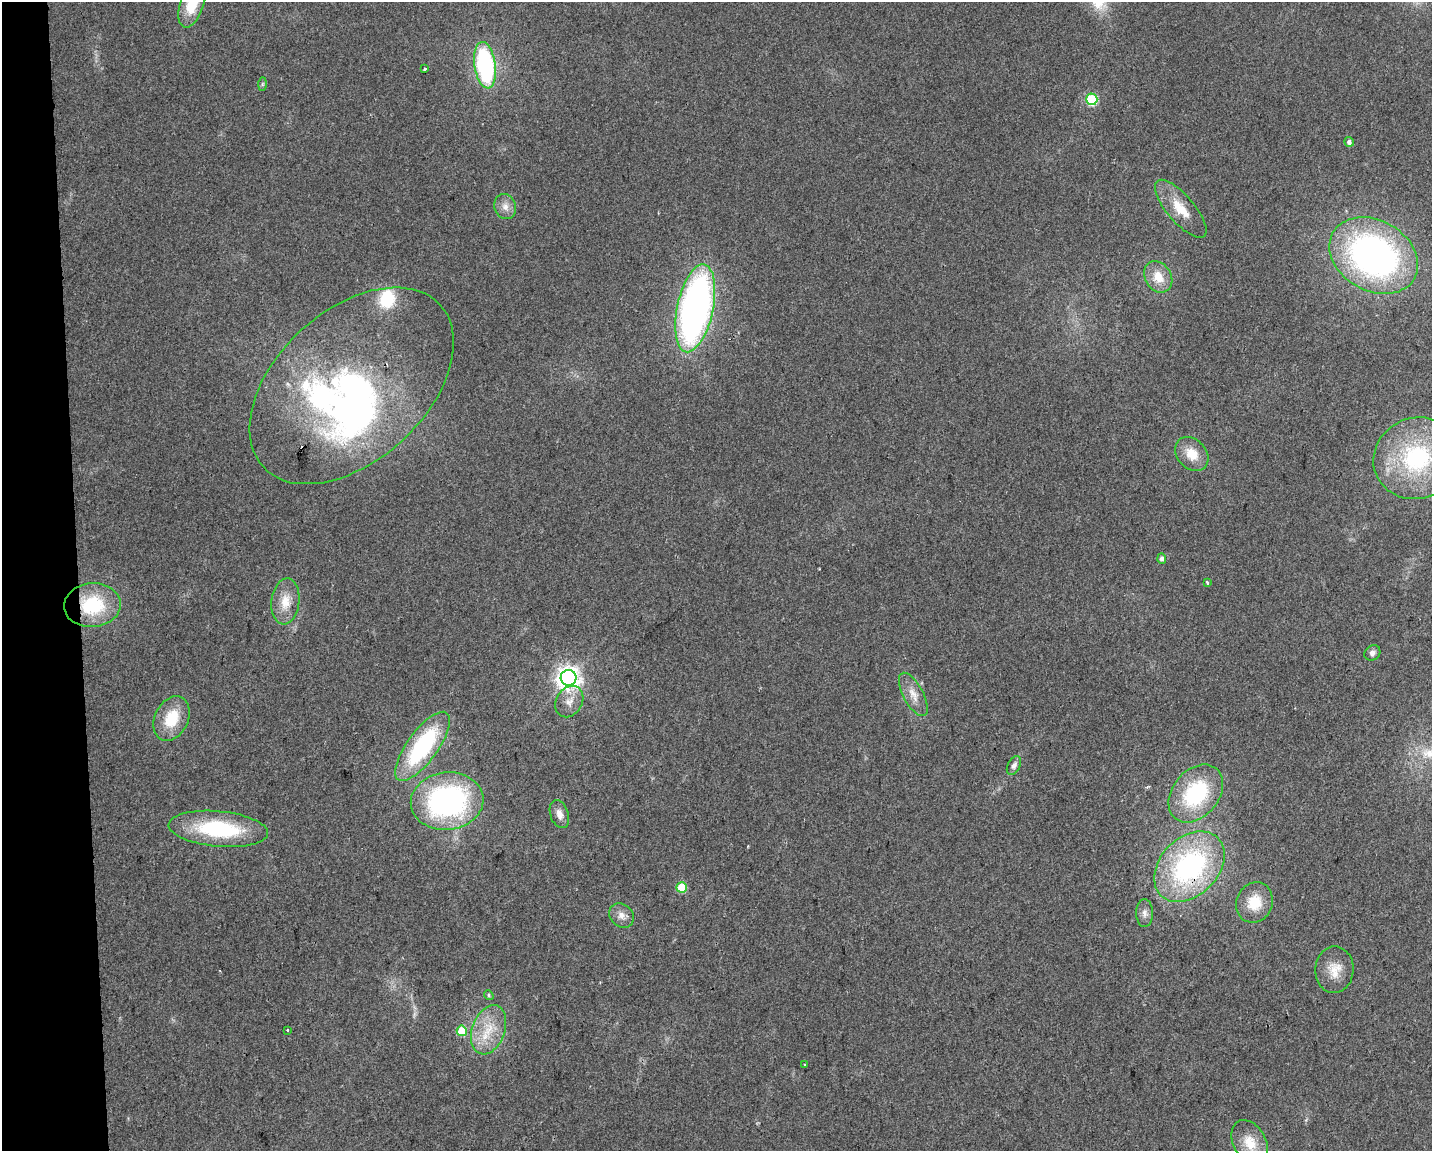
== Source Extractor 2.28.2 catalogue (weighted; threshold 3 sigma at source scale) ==
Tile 4 of 3 x 4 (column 1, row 2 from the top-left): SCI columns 10-1439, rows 2301-3449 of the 4352 x 4599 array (HDU 1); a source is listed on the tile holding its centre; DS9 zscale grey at full resolution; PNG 1434 x 1153 px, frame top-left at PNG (2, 2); each listed source drawn as its Kron ellipse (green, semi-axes under 4 px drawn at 4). Shown black and unused: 5% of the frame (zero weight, under 2 of 3 exposures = <1% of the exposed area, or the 3 px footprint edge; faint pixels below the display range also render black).
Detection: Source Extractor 2.28.2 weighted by HDU 2 'WHT'; one run over the whole footprint, this tile lists its part. Background 0.0444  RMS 0.0069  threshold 0.0309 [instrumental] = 3 sigma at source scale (4.5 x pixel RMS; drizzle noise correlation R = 1.50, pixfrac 1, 0.0396/0.0396 arcsec/px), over >= 5 px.
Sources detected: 47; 3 inside a brighter object's white glare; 2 cosmic-ray / hot-pixel residue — neither listed nor drawn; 1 inside a brighter listed object's ellipse — not listed separately; the other 41 listed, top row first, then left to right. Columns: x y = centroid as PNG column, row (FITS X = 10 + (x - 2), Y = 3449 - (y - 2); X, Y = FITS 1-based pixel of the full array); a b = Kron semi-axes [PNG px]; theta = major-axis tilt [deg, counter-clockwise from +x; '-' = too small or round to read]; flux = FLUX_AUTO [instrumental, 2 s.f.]
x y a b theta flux
192 4 25 11 72 24
485 65 23 10 -82 100
425 69 4 3 - 16
262 84 7 4 89 1.1
1092 99 6 5 - 56
1349 142 5 4 - 2.7
505 207 13 10 -69 5.6
1181 209 36 13 -49 18
1374 256 47 35 -30 260
1158 277 16 13 -59 13
695 308 45 18 78 330
352 386 120 75 43 280
1192 454 19 14 -48 14
1417 458 44 40 22 90
1162 558 5 4 - 2.7
1207 582 3 2 - 1.3
285 601 23 14 83 13
92 605 28 22 5 44
1372 653 8 7 - 2.9
568 678 8 7 - 580
913 694 24 10 -62 8.7
569 702 17 13 58 7.8
172 718 23 16 64 24
422 746 41 15 54 82
1014 765 10 6 61 3
1196 793 32 23 50 66
447 801 36 29 6 160
559 814 14 9 -71 5.2
218 829 50 17 -5 64
1189 867 40 29 45 130
682 887 5 5 - 31
1254 902 21 18 66 17
1144 913 14 8 -89 4
621 915 13 11 -44 5.7
1334 970 23 19 87 14
489 995 5 4 - 1
287 1030 3 2 - 0.84
489 1030 25 16 70 21
462 1031 5 5 - 20
805 1065 3 3 - 2.1
1250 1142 24 16 -61 15
Overlapping masked pixels (flux is a lower limit): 2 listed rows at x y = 92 605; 1189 867
Isophote crosses this tile's border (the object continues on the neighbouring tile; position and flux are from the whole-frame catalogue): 2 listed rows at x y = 192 4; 1417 458